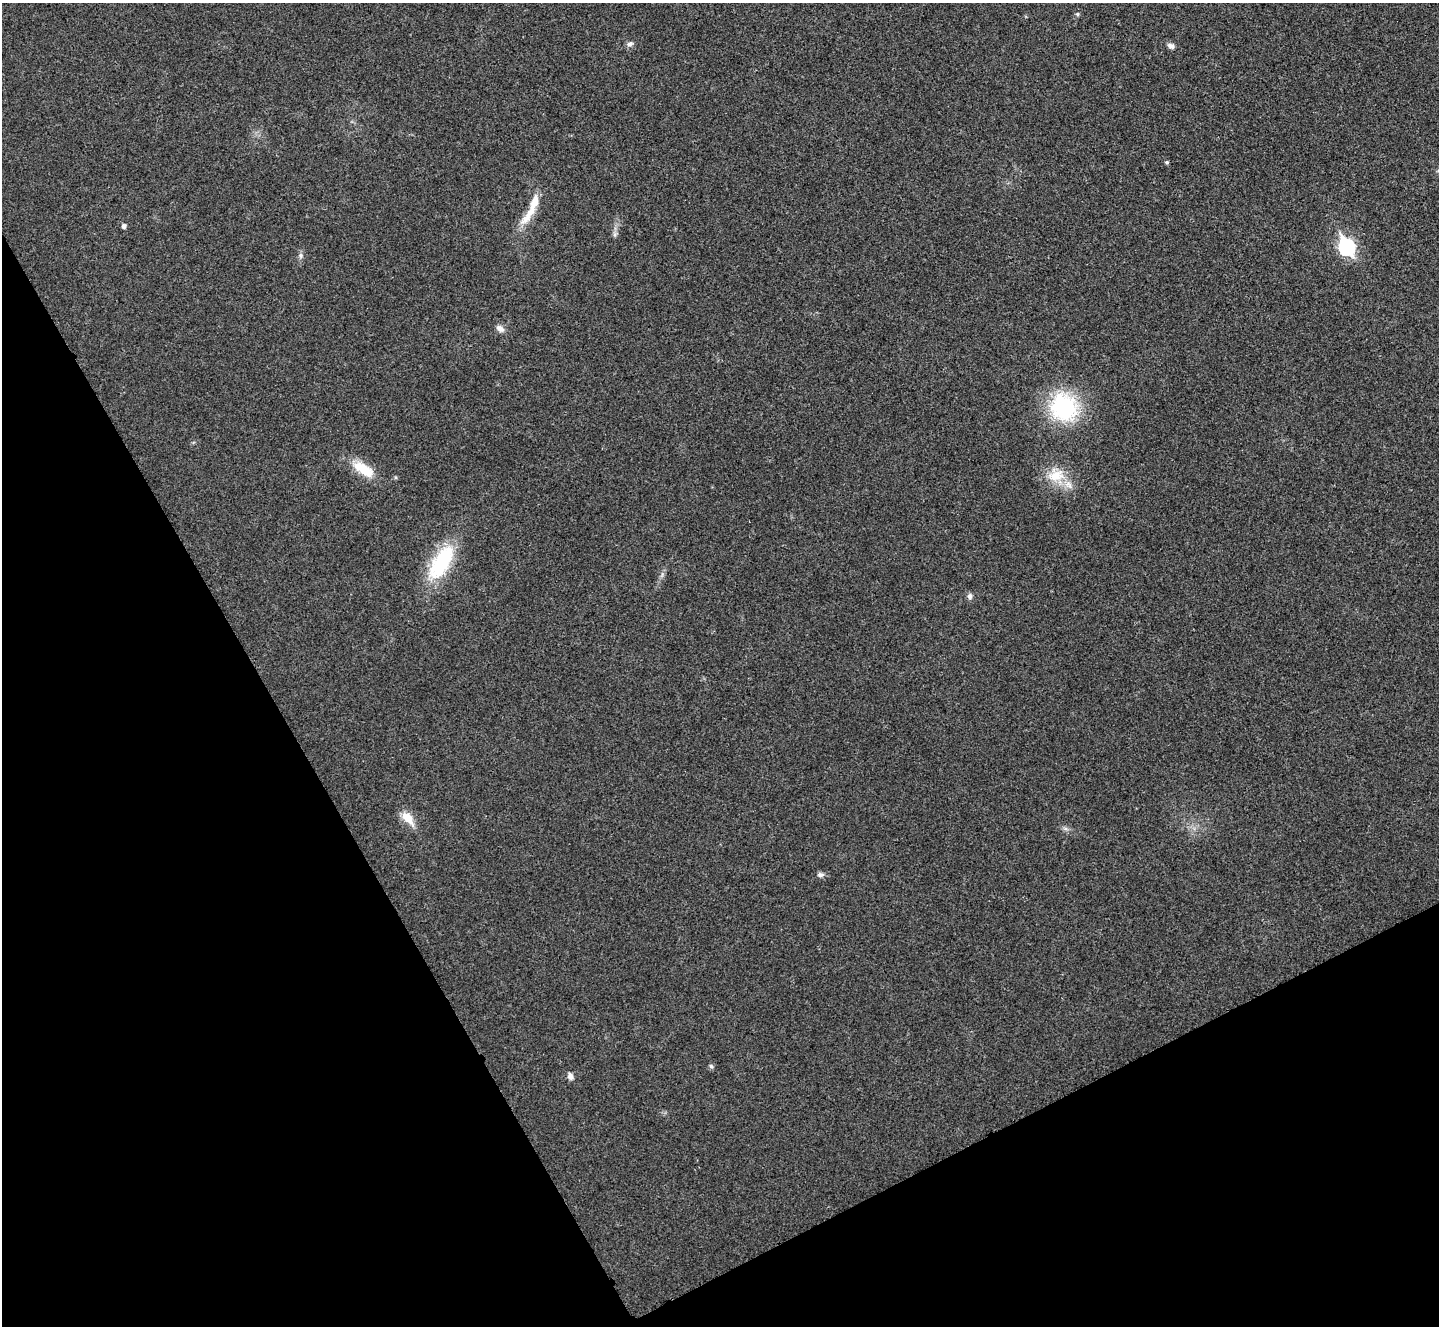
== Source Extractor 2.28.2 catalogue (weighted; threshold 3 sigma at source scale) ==
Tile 14 of 4 x 4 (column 2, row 4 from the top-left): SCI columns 1450-2886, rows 161-1484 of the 5767 x 5763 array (HDU 1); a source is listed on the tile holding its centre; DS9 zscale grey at full resolution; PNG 1441 x 1328 px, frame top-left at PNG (2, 3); no overlay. Shown black and unused: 27% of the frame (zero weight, under 3 of 4 exposures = <1% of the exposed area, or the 3 px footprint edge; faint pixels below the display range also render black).
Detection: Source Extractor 2.28.2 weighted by HDU 2 'WHT'; one run over the whole footprint, this tile lists its part. Background 0.0555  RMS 0.0067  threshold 0.0303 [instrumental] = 3 sigma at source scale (4.5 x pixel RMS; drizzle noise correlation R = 1.50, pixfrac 1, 0.05/0.05 arcsec/px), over >= 5 px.
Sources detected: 19; all 19 listed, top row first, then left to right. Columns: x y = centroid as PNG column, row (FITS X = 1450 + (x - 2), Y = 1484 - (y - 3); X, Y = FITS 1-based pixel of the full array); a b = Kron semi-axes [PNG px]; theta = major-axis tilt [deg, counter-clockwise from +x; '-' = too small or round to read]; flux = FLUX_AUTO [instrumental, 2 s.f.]
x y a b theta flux
1077 14 5 5 - 0.86
630 44 9 6 25 2.4
1171 46 10 6 -27 2.4
1167 162 4 4 - 1
531 209 52 10 64 17
124 226 5 4 - 2.1
615 234 7 4 72 1.4
1347 247 9 7 -61 150
301 256 8 5 -84 1.7
500 328 11 7 -35 3.4
1064 407 25 22 -57 75
363 469 31 13 -33 17
1056 475 24 18 11 18
441 563 47 20 60 46
970 596 8 6 -77 2.1
408 818 21 10 -48 9.3
820 875 8 6 -2 2.1
711 1066 6 5 - 1.3
570 1076 9 6 -67 2.7